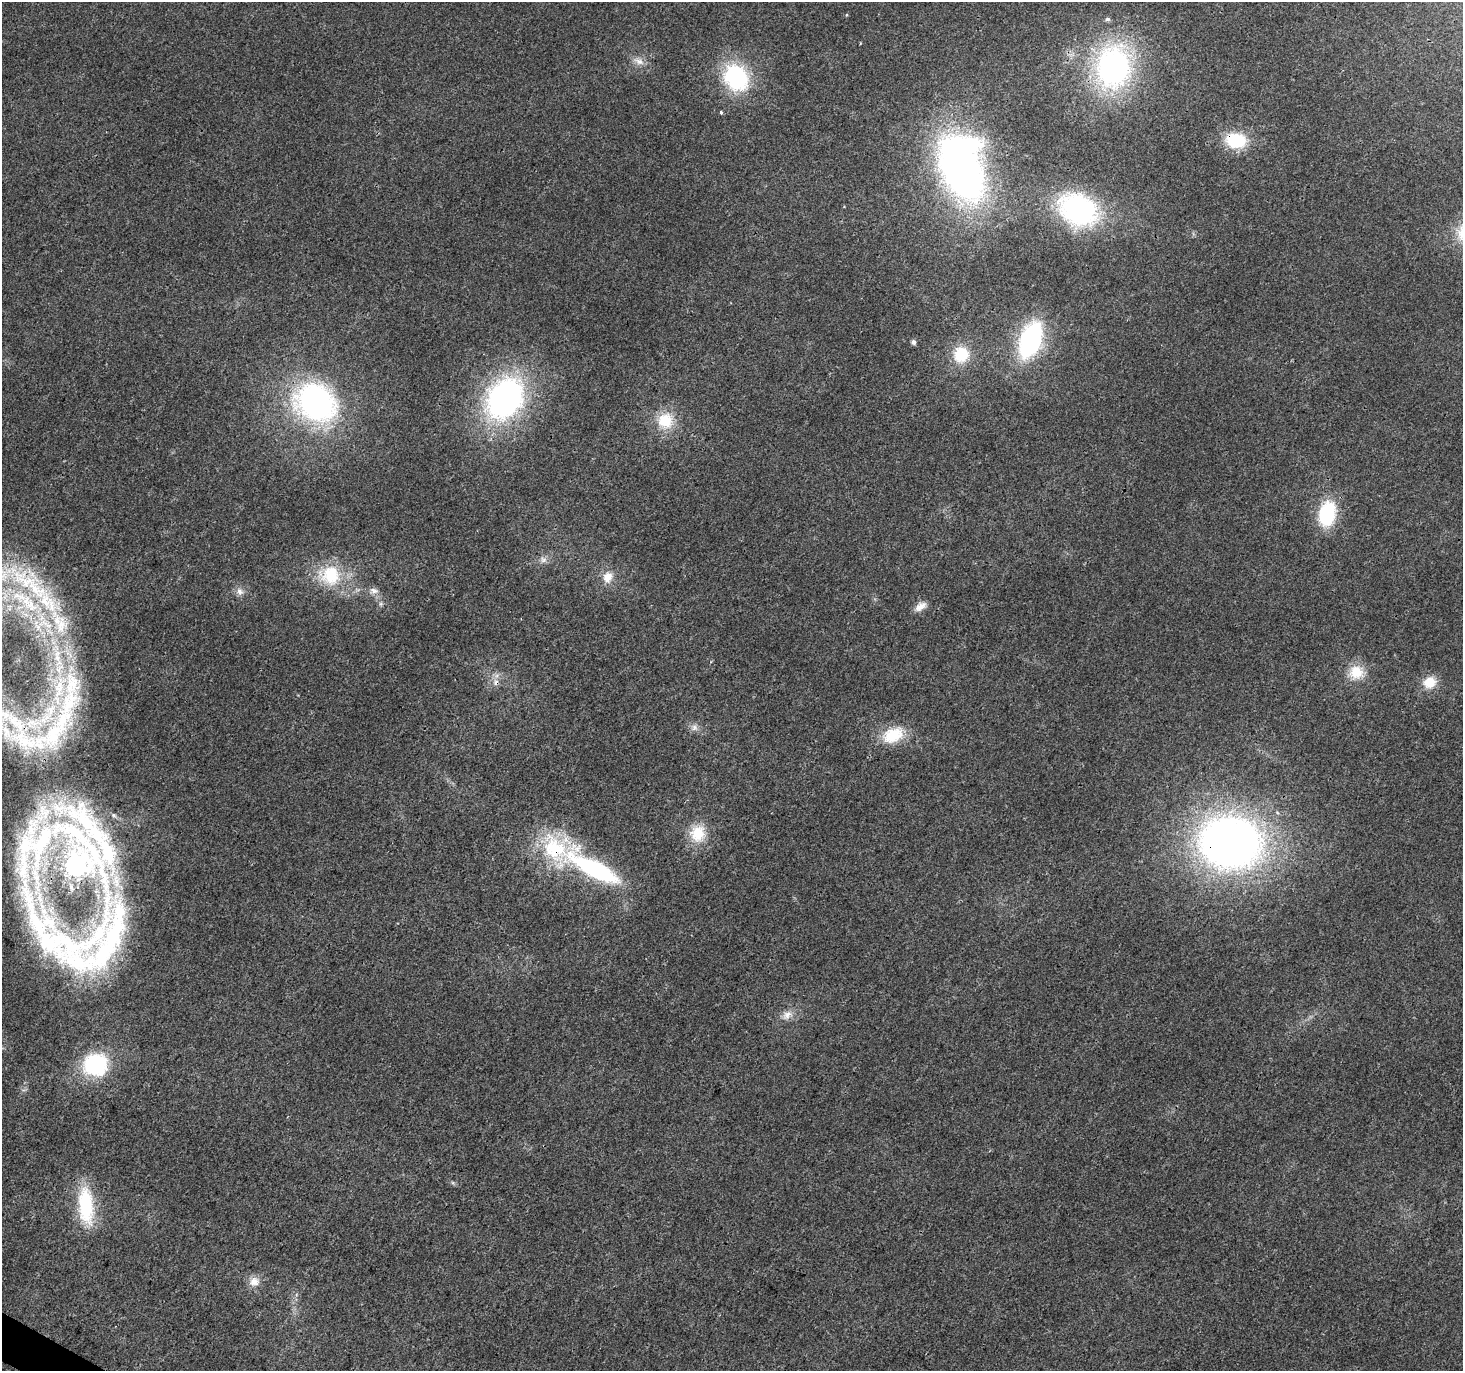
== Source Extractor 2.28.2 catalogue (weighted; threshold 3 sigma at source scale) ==
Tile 7 of 4 x 4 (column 3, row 2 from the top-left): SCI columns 2925-4385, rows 2933-4301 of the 5854 x 5930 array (HDU 1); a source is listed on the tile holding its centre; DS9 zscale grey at full resolution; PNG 1465 x 1373 px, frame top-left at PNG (2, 2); no overlay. Shown black and unused: <1% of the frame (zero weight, under 3 of 4 exposures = <1% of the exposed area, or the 3 px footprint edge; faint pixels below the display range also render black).
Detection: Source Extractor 2.28.2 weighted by HDU 2 'WHT'; one run over the whole footprint, this tile lists its part. Background 0.00409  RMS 0.0024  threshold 0.0107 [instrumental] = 3 sigma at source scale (4.5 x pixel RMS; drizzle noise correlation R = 1.50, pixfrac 1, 0.0396/0.0396 arcsec/px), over >= 5 px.
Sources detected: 56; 1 inside a brighter object's white glare — not listed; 14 inside a brighter listed object's ellipse — not listed separately; the other 41 listed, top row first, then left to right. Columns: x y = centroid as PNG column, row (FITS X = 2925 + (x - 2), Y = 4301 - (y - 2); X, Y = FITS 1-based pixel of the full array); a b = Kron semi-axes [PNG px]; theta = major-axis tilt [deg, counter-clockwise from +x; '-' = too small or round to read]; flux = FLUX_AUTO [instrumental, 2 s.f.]
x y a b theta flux
846 15 5 3 - 0.22
1107 19 7 5 -12 0.56
639 61 17 9 -24 2
1113 67 42 33 79 62
736 77 31 26 -54 24
721 112 3 3 - 0.59
1236 140 23 17 -6 11
962 170 52 30 -62 140
1078 209 34 26 -27 51
1030 340 25 13 70 52
913 342 6 5 - 0.76
961 354 18 17 - 8.7
505 398 37 27 56 79
316 403 41 33 -29 65
665 421 21 19 73 7.8
1327 514 26 17 78 16
543 560 11 7 -15 1.2
331 575 30 28 80 13
608 577 16 13 75 3.3
240 591 12 8 -71 1.4
373 591 13 9 -12 1.5
48 602 72 28 -59 33
920 606 16 9 34 2
57 658 15 7 -73 2.4
1356 672 19 18 - 5.8
496 682 9 8 - 1.5
1430 682 15 13 22 4.6
694 728 9 8 - 1.2
56 730 98 29 54 33
893 735 29 19 24 8.4
88 827 153 40 -47 59
698 833 23 21 -83 7
1230 842 52 42 -6 180
75 865 8 8 - 160
595 869 65 19 -29 39
94 949 170 105 -25 100
787 1015 16 10 43 2.2
95 1065 24 22 9 22
453 1183 7 4 -18 0.4
86 1205 44 17 -85 17
254 1282 15 13 29 2.5
Overlapping masked pixels (flux is a lower limit): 5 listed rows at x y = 1236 140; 496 682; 88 827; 1230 842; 94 949
Isophote crosses this tile's border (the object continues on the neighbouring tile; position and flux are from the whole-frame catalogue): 2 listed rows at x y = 88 827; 94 949